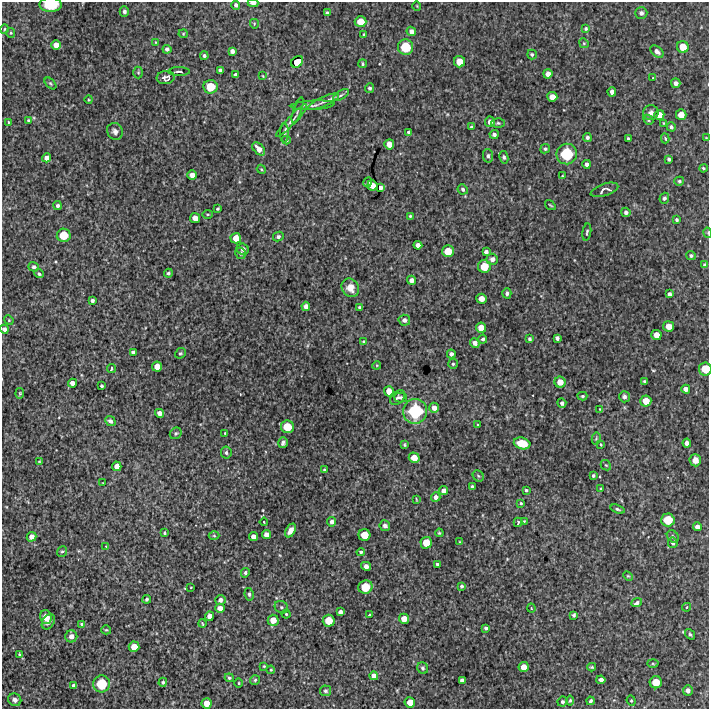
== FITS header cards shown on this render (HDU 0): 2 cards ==
NAXIS1  =                  707 /FITS: X Dimension
NAXIS2  =                  707 /FITS: Y Dimension

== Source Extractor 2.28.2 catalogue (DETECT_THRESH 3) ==
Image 707 x 707 px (HDU 0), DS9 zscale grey, 1 PNG px = 1 image px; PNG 711 x 711 px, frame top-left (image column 1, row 707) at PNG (2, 2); each listed source drawn as its Kron ellipse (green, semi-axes under 4 px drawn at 4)
Background 3510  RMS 220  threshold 646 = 3 sigma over >= 5 px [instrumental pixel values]
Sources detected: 266; all 266 listed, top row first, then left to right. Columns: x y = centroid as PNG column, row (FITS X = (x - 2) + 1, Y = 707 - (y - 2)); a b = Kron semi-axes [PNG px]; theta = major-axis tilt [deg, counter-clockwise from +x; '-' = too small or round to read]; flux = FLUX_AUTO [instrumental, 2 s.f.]
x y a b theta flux
253 3 5 3 - 76000
51 5 11 7 1 360000
236 5 4 4 - 36000
417 6 5 3 - 10000
124 11 5 4 - 39000
327 13 4 3 - 28000
641 13 6 5 - 49000
360 22 6 5 - 200000
254 24 5 4 - 15000
4 29 5 3 - 15000
586 29 4 4 - 21000
411 31 5 4 - 69000
11 33 5 4 - 16000
183 34 4 4 - 15000
364 34 4 3 - 15000
155 42 4 2 - 8700
584 43 5 4 - 16000
56 45 5 5 - 120000
405 47 8 7 - 400000
683 47 6 5 - 190000
167 49 4 4 - 45000
232 51 4 4 - 57000
657 51 7 5 -40 58000
532 54 5 5 - 26000
204 56 4 4 - 31000
297 62 7 5 45 210000
459 62 6 5 - 180000
363 64 4 3 - 19000
220 70 4 4 - 44000
179 72 11 3 0 25000
138 73 6 5 - 20000
548 74 4 4 - 79000
235 75 4 4 - 44000
263 76 3 2 - 11000
166 77 9 6 6 69000
652 78 3 2 - 8600
50 83 7 4 -45 19000
676 83 5 4 - 61000
210 87 7 6 - 310000
370 88 5 4 - 28000
612 92 5 4 - 65000
341 95 9 3 32 24000
552 97 5 5 - 120000
89 100 4 3 - 12000
324 101 17 4 25 72000
313 105 22 4 4 65000
298 110 13 3 72 28000
651 113 7 7 - 57000
659 115 5 5 - 130000
681 115 5 5 - 150000
28 120 3 3 - 16000
648 120 6 4 -47 20000
292 121 22 3 47 71000
8 122 3 2 - 11000
490 122 5 5 - 74000
498 123 7 4 -1 24000
664 123 4 3 - 12000
471 127 4 3 - 16000
671 127 5 4 - 41000
115 131 9 7 -57 60000
408 132 3 3 - 28000
284 133 9 4 89 32000
494 134 4 4 - 41000
587 137 4 4 - 37000
665 138 5 3 - 19000
706 138 3 3 - 11000
628 139 3 3 - 23000
286 140 4 3 - 18000
389 144 5 5 - 110000
259 149 7 5 -48 110000
545 149 5 4 - 28000
567 154 10 10 - 600000
488 156 7 5 -81 33000
504 157 6 4 -79 28000
47 158 4 4 - 89000
669 159 4 3 - 27000
587 164 4 4 - 57000
703 168 4 3 - 19000
261 169 5 3 - 15000
192 175 4 4 - 85000
562 176 4 4 - 15000
679 181 5 4 - 24000
368 182 5 4 - 20000
372 185 5 5 - 120000
380 188 4 4 - 54000
463 189 5 5 - 32000
604 190 14 6 18 72000
664 198 5 4 - 32000
550 205 6 3 -35 16000
58 206 4 4 - 37000
218 209 4 3 - 21000
626 212 5 4 - 44000
208 214 5 3 - 14000
410 216 3 3 - 19000
195 218 5 5 - 110000
677 220 3 3 - 25000
587 232 8 4 80 24000
708 233 5 3 - 15000
64 235 7 6 - 290000
278 237 5 4 - 29000
236 238 5 5 - 160000
418 245 4 4 - 70000
243 249 6 5 - 48000
448 251 6 6 - 230000
486 252 4 4 - 50000
241 253 6 5 - 39000
691 256 5 4 - 28000
492 259 6 5 - 71000
705 265 4 4 - 37000
484 266 6 6 - 240000
34 267 5 4 - 35000
168 273 4 4 - 30000
39 274 5 4 - 24000
411 280 4 4 - 69000
350 288 10 8 -58 170000
507 293 5 4 - 36000
669 294 4 4 - 40000
481 299 5 5 - 130000
92 301 4 3 - 35000
306 306 4 4 - 81000
360 307 4 3 - 24000
9 320 5 4 - 17000
404 320 6 5 - 58000
669 326 5 5 - 130000
481 328 5 5 - 130000
4 329 4 4 - 53000
656 335 5 5 - 140000
557 338 4 4 - 42000
483 339 4 4 - 28000
530 339 4 4 - 25000
363 341 4 3 - 16000
475 343 5 4 - 66000
133 352 4 4 - 52000
180 353 6 5 - 21000
451 354 4 4 - 45000
453 364 5 4 - 25000
377 365 4 3 - 12000
157 367 5 5 - 140000
111 369 4 3 - 23000
705 369 6 6 - 250000
644 381 3 3 - 18000
560 382 5 5 - 150000
72 383 4 4 - 79000
102 386 3 3 - 20000
686 389 4 4 - 71000
389 391 5 5 - 140000
20 393 5 4 - 18000
582 396 5 4 - 22000
624 397 6 5 - 40000
398 398 9 6 43 45000
401 398 6 5 - 37000
646 401 5 5 - 180000
562 403 5 4 - 39000
434 408 5 4 - 81000
600 409 4 3 - 11000
415 411 12 12 - 790000
160 413 4 4 - 78000
110 421 5 4 - 49000
478 425 3 3 - 15000
287 427 6 6 - 290000
176 433 6 5 - 24000
225 433 3 3 - 17000
596 439 6 4 78 18000
283 443 5 4 - 38000
522 443 8 5 -15 240000
687 443 4 4 - 68000
404 445 4 3 - 19000
601 445 3 2 - 11000
226 453 6 5 - 36000
414 458 5 5 - 160000
695 460 6 5 - 110000
39 461 4 2 - 9800
606 465 6 4 -42 17000
117 466 5 4 - 100000
325 470 4 3 - 22000
478 476 6 5 - 21000
593 476 3 3 - 25000
103 483 2 2 - 7500
472 487 4 3 - 37000
601 488 3 3 - 14000
526 490 3 3 - 21000
444 491 4 4 - 81000
436 497 5 4 - 58000
416 499 4 2 - 11000
521 503 4 3 - 16000
618 509 7 4 -20 25000
668 520 7 6 - 300000
524 521 2 2 - 9300
264 522 4 2 - 13000
332 522 5 4 - 53000
518 522 5 3 - 19000
385 526 5 5 - 45000
697 527 4 4 - 77000
290 530 7 4 58 94000
165 533 3 3 - 19000
439 533 4 3 - 15000
266 535 4 4 - 86000
364 535 6 6 - 220000
214 536 5 3 - 15000
673 536 7 5 -51 27000
31 537 5 4 - 84000
253 537 4 4 - 88000
460 542 4 4 - 15000
426 543 6 5 - 210000
673 543 5 5 - 34000
106 546 3 2 - 13000
62 551 5 4 - 33000
361 552 4 4 - 24000
437 564 3 3 - 20000
366 566 5 4 - 72000
245 573 5 4 - 29000
628 576 5 4 - 16000
462 586 4 3 - 25000
191 587 3 2 - 8900
365 587 7 6 - 300000
249 594 6 4 -81 28000
147 599 4 3 - 24000
220 600 5 5 - 62000
637 603 5 4 - 41000
281 607 7 6 - 31000
686 607 5 4 - 19000
220 608 5 4 - 91000
531 608 4 4 - 14000
340 612 4 4 - 57000
286 614 4 4 - 17000
369 615 3 3 - 24000
574 615 4 3 - 25000
210 616 5 4 - 96000
46 617 7 6 - 140000
404 619 5 5 - 150000
273 620 5 5 - 160000
329 621 6 6 - 230000
48 622 8 5 55 48000
82 624 3 3 - 23000
202 624 4 2 - 15000
486 628 3 3 - 30000
106 630 5 4 - 18000
690 634 6 3 -50 23000
71 636 6 6 - 83000
134 647 5 5 - 170000
19 654 3 3 - 13000
653 664 5 3 - 16000
264 666 3 2 - 13000
524 667 5 5 - 140000
592 667 4 3 - 16000
423 668 6 5 - 25000
271 670 4 3 - 16000
374 676 4 4 - 80000
229 678 4 4 - 26000
255 680 5 5 - 22000
462 680 4 4 - 58000
601 680 4 4 - 60000
163 682 4 4 - 22000
656 682 6 6 - 220000
239 683 4 3 - 12000
102 684 8 8 - 440000
74 685 4 3 - 50000
688 690 5 5 - 62000
325 691 5 5 - 29000
15 700 7 6 - 69000
570 700 5 4 - 24000
562 701 5 5 - 28000
591 701 4 3 - 28000
631 701 5 4 - 20000
410 702 5 5 - 150000
207 703 5 5 - 140000
At the frame edge (FLAGS 8, measured only in part): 5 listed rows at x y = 253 3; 51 5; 708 233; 4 329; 705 369